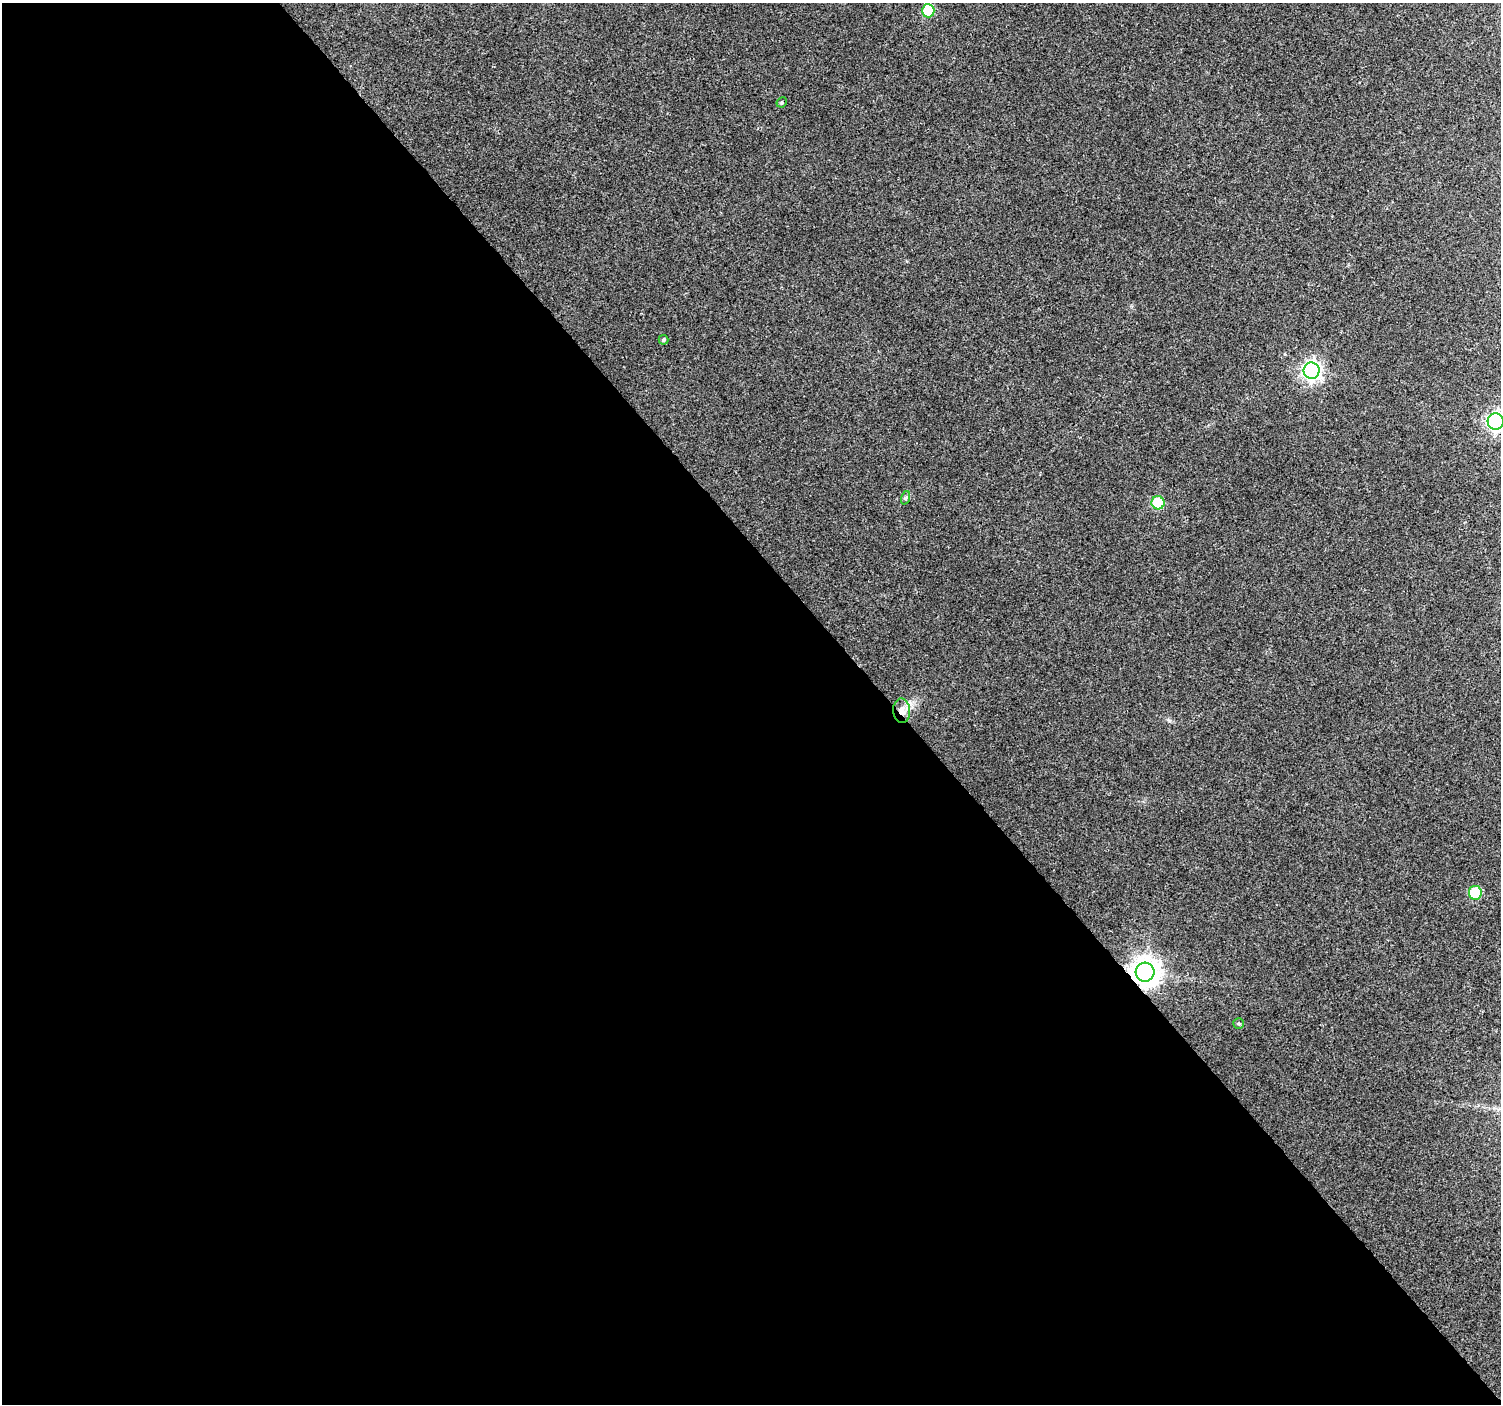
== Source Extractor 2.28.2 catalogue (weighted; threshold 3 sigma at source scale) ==
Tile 9 of 4 x 4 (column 1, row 3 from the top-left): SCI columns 9-1507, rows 1549-2950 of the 6010 x 5964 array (HDU 1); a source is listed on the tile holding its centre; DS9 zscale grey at full resolution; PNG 1503 x 1406 px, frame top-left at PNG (2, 3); each listed source drawn as its Kron ellipse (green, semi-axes under 4 px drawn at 4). Shown black and unused: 59% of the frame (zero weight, under 3 of 4 exposures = <1% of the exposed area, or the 3 px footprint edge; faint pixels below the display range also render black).
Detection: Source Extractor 2.28.2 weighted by HDU 2 'WHT'; one run over the whole footprint, this tile lists its part. Background 0.037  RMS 0.004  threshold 0.0179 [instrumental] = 3 sigma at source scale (4.5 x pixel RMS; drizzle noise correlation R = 1.50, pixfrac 1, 0.0396/0.0396 arcsec/px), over >= 5 px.
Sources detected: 12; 1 inside a brighter object's white glare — neither listed nor drawn; the other 11 listed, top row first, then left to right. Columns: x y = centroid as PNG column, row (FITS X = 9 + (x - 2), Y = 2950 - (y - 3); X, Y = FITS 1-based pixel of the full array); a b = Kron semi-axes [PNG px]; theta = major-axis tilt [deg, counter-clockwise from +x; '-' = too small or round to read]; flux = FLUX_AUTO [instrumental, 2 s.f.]
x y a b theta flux
928 11 6 6 - 15
782 102 5 5 - 0.53
664 340 5 4 - 0.75
1312 371 8 8 - 150
1496 422 8 8 - 120
905 498 7 4 70 0.69
1158 503 6 6 - 23
902 711 12 8 -85 3.1
1475 893 7 6 - 22
1145 972 9 9 - 490
1239 1023 5 5 - 0.68
Overlapping masked pixels (flux is a lower limit): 2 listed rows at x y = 902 711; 1145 972
Isophote crosses this tile's border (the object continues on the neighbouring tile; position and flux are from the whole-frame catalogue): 1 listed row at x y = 1496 422